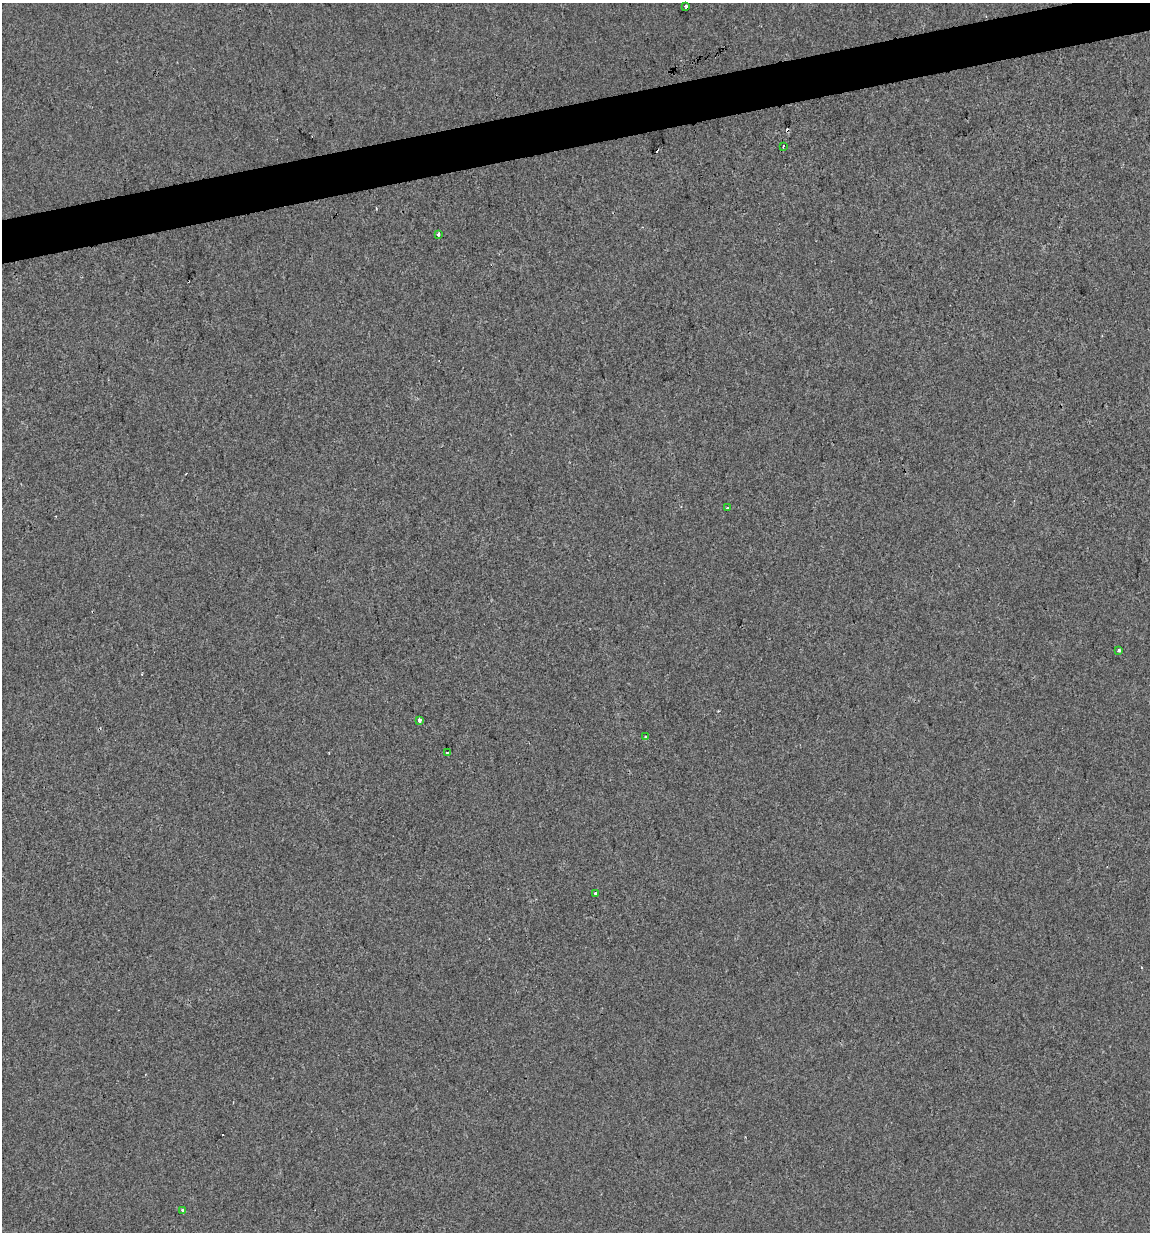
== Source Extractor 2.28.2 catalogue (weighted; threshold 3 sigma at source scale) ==
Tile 10 of 4 x 4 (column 2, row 3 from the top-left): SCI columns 1178-2325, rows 1231-2460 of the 4697 x 4919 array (HDU 1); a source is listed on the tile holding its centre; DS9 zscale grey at full resolution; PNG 1152 x 1234 px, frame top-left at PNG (2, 3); each listed source drawn as its Kron ellipse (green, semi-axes under 4 px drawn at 4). Shown black and unused: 3% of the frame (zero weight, under 2 of 3 exposures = <1% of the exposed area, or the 3 px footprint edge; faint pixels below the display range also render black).
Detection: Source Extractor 2.28.2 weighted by HDU 2 'WHT'; one run over the whole footprint, this tile lists its part. Background -2.51e-04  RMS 0.0042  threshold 0.019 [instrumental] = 3 sigma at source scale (4.5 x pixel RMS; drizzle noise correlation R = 1.50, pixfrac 1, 0.0396/0.0396 arcsec/px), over >= 5 px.
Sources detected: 14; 4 cosmic-ray / hot-pixel residue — neither listed nor drawn; the other 10 listed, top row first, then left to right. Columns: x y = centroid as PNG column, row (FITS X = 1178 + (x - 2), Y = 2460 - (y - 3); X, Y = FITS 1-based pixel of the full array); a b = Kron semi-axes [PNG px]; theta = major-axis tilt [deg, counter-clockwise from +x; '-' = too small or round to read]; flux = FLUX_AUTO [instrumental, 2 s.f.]
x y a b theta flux
686 6 3 3 - 4.4
783 146 3 2 - 0.69
438 235 4 3 - 1.4
727 508 3 3 - 0.52
1119 650 4 3 - 1
419 720 4 3 - 2.2
645 737 4 3 - 1
447 752 3 2 - 0.47
595 893 3 3 - 0.46
183 1210 3 3 - 2.3